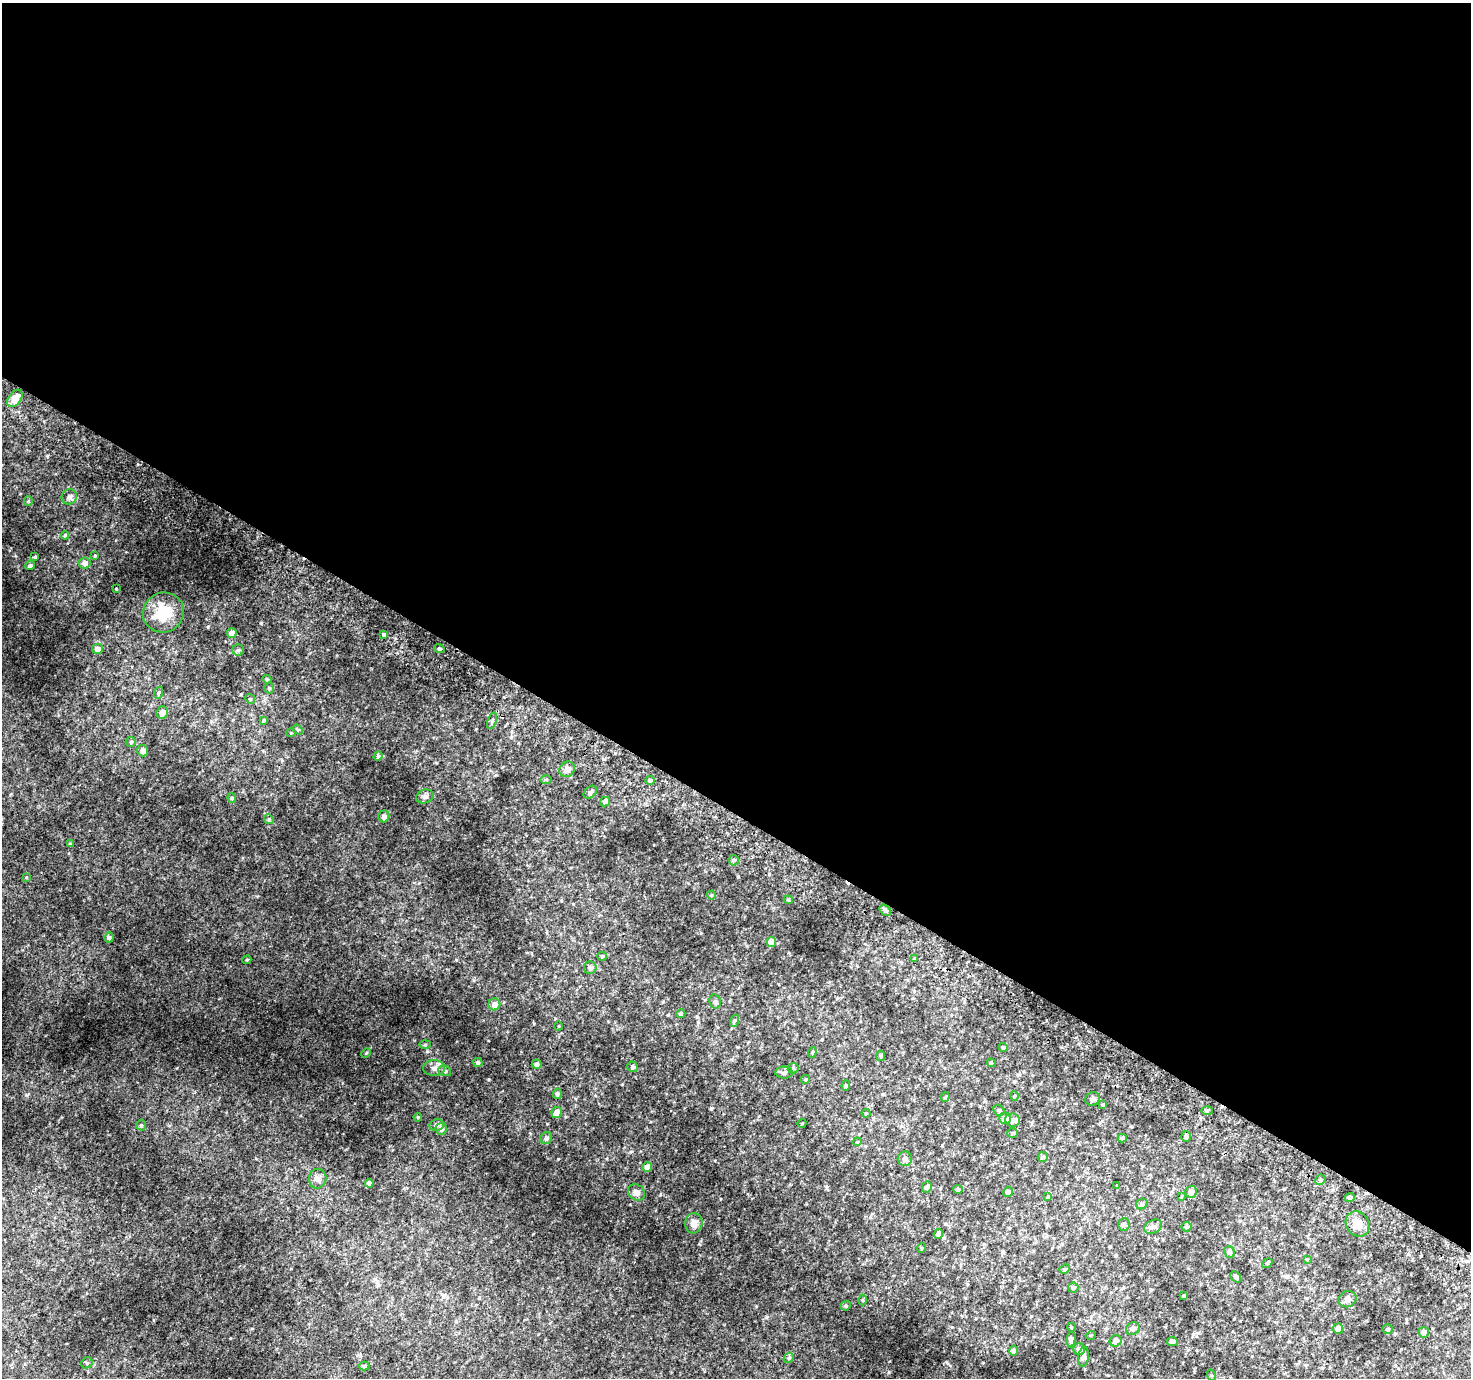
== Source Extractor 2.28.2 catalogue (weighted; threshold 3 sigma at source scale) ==
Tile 3 of 4 x 4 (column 3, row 1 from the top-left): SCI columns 2967-4435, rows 4420-5795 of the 5928 x 6022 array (HDU 1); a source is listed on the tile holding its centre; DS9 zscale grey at full resolution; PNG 1473 x 1380 px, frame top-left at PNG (2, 3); each listed source drawn as its Kron ellipse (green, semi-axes under 4 px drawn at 4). Shown black and unused: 59% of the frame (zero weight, under 2 of 3 exposures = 2% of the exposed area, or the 3 px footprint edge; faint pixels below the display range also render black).
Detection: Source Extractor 2.28.2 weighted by HDU 2 'WHT'; one run over the whole footprint, this tile lists its part. Background 0.0434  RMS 0.012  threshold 0.0548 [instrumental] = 3 sigma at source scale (4.5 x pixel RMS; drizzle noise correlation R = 1.50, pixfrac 1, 0.0396/0.0396 arcsec/px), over >= 5 px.
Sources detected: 140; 1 cosmic-ray / hot-pixel residue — neither listed nor drawn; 1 inside a brighter listed object's ellipse — not listed separately; the other 138 listed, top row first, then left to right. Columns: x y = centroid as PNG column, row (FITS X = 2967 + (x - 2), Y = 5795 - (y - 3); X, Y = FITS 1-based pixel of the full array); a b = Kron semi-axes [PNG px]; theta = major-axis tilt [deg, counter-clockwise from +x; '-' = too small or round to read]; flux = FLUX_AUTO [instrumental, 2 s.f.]
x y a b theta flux
15 398 10 6 53 15
69 497 8 7 - 4.5
28 501 5 4 - 1.2
65 535 4 4 - 1.7
95 556 4 3 - 1.4
35 557 3 3 - 1.7
85 563 6 5 - 5.9
30 566 5 4 - 2.3
116 589 3 2 - 1.2
163 612 21 19 30 43
232 633 5 4 - 6.6
384 634 4 4 - 2.1
97 649 5 5 - 7.4
439 649 5 4 - 2.1
238 650 6 5 - 2.4
267 679 4 4 - 1.4
269 688 5 5 - 1.5
158 693 6 4 71 1.7
250 699 5 4 - 1.7
162 713 6 5 - 6.9
264 720 4 3 - 1.2
492 721 9 4 72 2.2
298 729 5 4 - 1.6
291 733 4 4 - 1.2
131 742 5 5 - 1.4
143 751 6 5 - 5.3
378 756 5 4 - 2.6
567 769 8 7 - 4.6
546 779 6 4 1 1.4
650 780 4 4 - 2.3
590 792 7 5 43 3
425 796 9 6 20 4.1
232 798 5 4 - 1.4
605 802 5 4 - 3.7
384 816 6 5 - 4.1
269 819 5 4 - 1.6
70 844 4 4 - 1.5
734 860 5 5 - 1.8
26 877 3 3 - 0.85
711 895 4 4 - 1.4
788 900 4 4 - 1.4
885 910 6 5 - 2.4
109 937 5 4 - 2.6
772 942 5 4 - 10
602 956 4 4 - 1.6
914 959 4 3 - 1.7
247 960 4 4 - 1.3
590 968 6 6 - 4.2
715 1001 7 5 -76 2.7
494 1004 6 6 - 8
681 1014 4 4 - 2.5
734 1021 6 4 71 1.6
559 1026 4 3 - 0.94
425 1044 6 4 2 1.3
1003 1047 5 4 - 1.9
812 1052 5 4 - 1.4
366 1053 5 3 - 1.1
881 1056 5 4 - 1.3
478 1062 4 4 - 2.7
991 1063 4 3 - 1.3
537 1064 5 4 - 2.8
633 1067 5 5 - 3.1
434 1068 11 8 1 6.4
793 1068 6 5 - 1.8
445 1071 6 5 - 2
784 1073 9 6 -3 4.4
806 1079 5 4 - 1.7
846 1086 5 4 - 1.7
557 1094 5 4 - 3
1014 1096 5 3 - 1.3
945 1097 5 4 - 1.4
1092 1099 7 6 - 4.3
1103 1105 4 3 - 1.3
999 1110 6 5 - 2.4
1207 1110 5 3 - 1.8
557 1112 5 5 - 10
866 1113 4 4 - 1.2
418 1117 4 3 - 1
1005 1118 6 5 - 8.9
1012 1120 7 6 - 5.7
802 1123 4 3 - 0.94
141 1125 5 5 - 1.7
437 1125 7 6 - 4.6
441 1129 6 6 - 4.2
1013 1133 5 5 - 1.8
1186 1136 5 5 - 2.4
546 1138 6 5 - 3.8
1122 1138 4 4 - 2
857 1142 4 3 - 0.96
1043 1157 5 5 - 2.2
905 1159 7 7 - 4.8
647 1167 5 4 - 6.4
317 1179 10 9 - 5.9
1320 1180 5 5 - 2.5
369 1183 4 4 - 3.7
1117 1185 3 2 - 0.79
927 1187 5 4 - 2.9
958 1189 5 4 - 1.4
636 1192 9 7 -40 5.4
1008 1192 5 4 - 5
1191 1192 6 5 - 7.3
1048 1197 3 3 - 1.5
1181 1197 4 3 - 0.97
1350 1197 5 4 - 2.9
1142 1204 6 5 - 2.6
694 1223 10 8 83 8.2
1357 1224 13 11 -56 16
1124 1225 6 6 - 3
1153 1227 9 6 25 4.3
1186 1227 5 5 - 1.8
938 1234 5 4 - 3.7
922 1248 5 3 - 1
1229 1252 6 5 - 3.1
1307 1259 4 3 - 1.1
1267 1263 5 4 - 1.7
1065 1269 5 4 - 1.7
1236 1277 6 4 -48 2.6
1073 1288 5 5 - 1.8
1184 1296 3 3 - 1.5
1348 1299 9 8 - 5
863 1300 5 3 - 1.3
846 1306 5 4 - 1.8
1071 1327 4 3 - 0.91
1338 1328 5 5 - 5.3
1133 1329 7 6 - 3.9
1388 1329 5 4 - 1.5
1424 1332 5 5 - 4.1
1091 1335 5 3 - 1
1071 1339 8 4 85 3.4
1116 1341 6 5 - 7.7
1172 1341 5 4 - 3.8
1079 1349 6 5 - 5.1
1014 1351 5 4 - 3.1
1084 1357 10 5 82 4.9
789 1358 5 4 - 1.9
87 1363 6 5 - 2
364 1366 5 4 - 1.8
1211 1375 5 3 - 1.2
Unlisted compact peaks at least as high as the median listed source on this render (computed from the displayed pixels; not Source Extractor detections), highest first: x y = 558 1159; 47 456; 27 1095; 261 623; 756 1306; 427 1052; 711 1108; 496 775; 947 1362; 419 883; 767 1317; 474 980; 645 803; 534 1024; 701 933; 533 1234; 257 896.